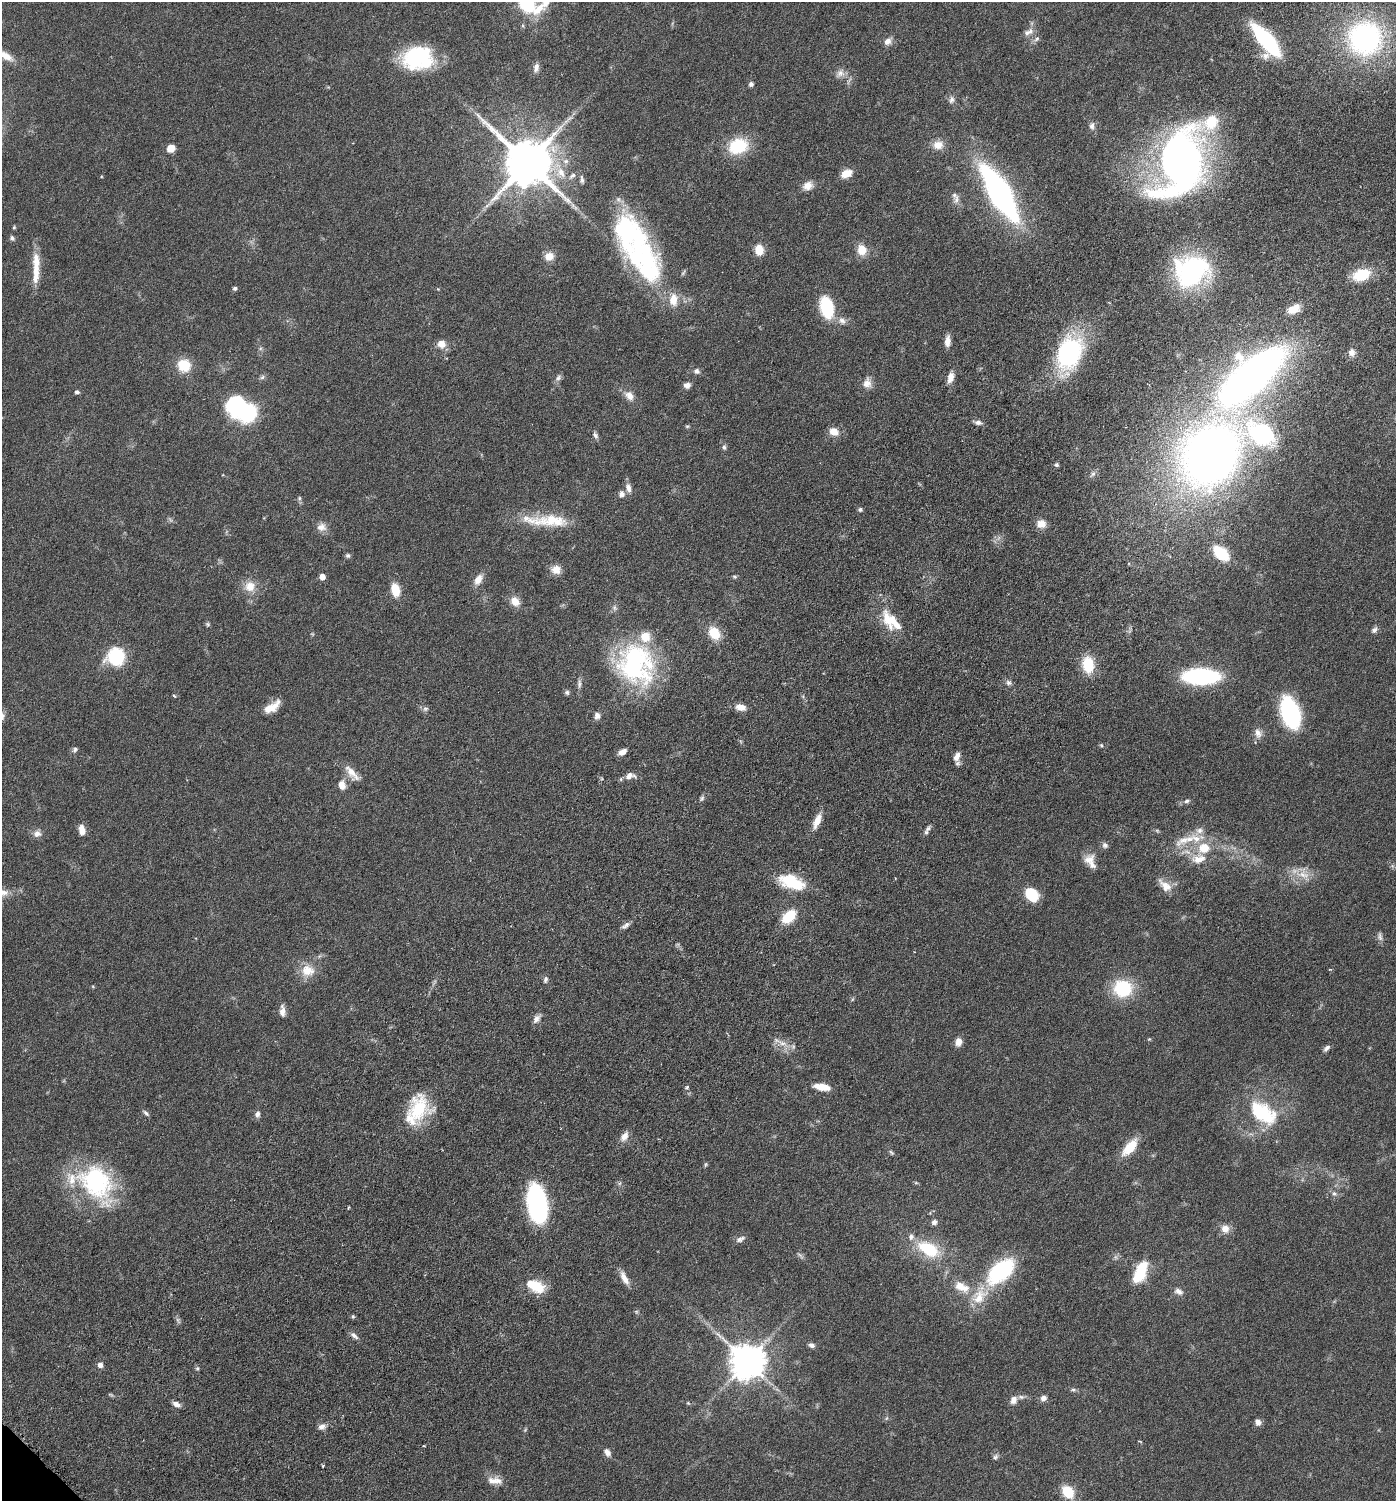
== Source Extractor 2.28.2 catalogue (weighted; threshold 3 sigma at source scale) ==
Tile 10 of 4 x 4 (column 2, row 3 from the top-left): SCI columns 1646-3039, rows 1597-3095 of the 6205 x 6192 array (HDU 1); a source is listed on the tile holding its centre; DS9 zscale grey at full resolution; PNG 1398 x 1503 px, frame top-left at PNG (2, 2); no overlay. Shown black and unused: <1% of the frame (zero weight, under 3 of 6 exposures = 6% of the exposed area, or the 3 px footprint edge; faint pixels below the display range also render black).
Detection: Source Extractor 2.28.2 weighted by HDU 2 'WHT'; one run over the whole footprint, this tile lists its part. Background 0.0912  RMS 0.0046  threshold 0.0187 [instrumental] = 3 sigma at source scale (4.09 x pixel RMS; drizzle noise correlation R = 1.36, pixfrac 0.8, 0.05/0.05 arcsec/px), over >= 5 px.
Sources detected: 199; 1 too faint to see at this stretch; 2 inside a brighter object's white glare — not listed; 20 inside a brighter listed object's ellipse — not listed separately; the other 176 listed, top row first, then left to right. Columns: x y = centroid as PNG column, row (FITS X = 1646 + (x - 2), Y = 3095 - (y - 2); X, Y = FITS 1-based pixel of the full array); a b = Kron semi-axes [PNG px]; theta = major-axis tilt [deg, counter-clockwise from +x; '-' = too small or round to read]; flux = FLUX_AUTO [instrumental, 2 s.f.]
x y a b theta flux
546 2 16 11 74 4.4
527 3 18 13 -54 22
1027 33 11 8 21 2.1
1365 38 28 28 - 90
1037 39 9 6 41 1.2
1266 40 33 12 -51 49
887 41 9 8 - 2.6
5 56 23 9 -32 5
417 58 31 23 2 37
536 68 12 7 78 2
840 74 13 10 17 2.8
751 84 6 6 - 1
951 100 10 7 77 1.5
1211 122 25 19 42 14
1092 126 10 6 84 1.6
938 145 13 10 5 4
738 146 21 16 18 18
171 148 7 6 - 5.2
527 162 14 12 -47 2400
1181 162 50 31 73 300
561 172 18 12 -58 6.6
846 173 13 8 25 4.6
582 179 12 5 -82 1.1
808 186 12 9 21 3.3
999 193 50 17 -60 130
957 199 13 8 73 2
14 227 5 4 - 0.47
12 238 7 5 -55 0.9
759 250 11 8 -82 5.9
862 250 14 11 -74 4.9
641 252 80 31 -69 76
549 256 11 10 - 3.7
36 268 41 7 89 8.9
1192 271 34 29 26 71
1361 275 19 12 19 14
235 288 4 4 - 1.1
827 307 25 14 -76 17
1294 309 15 9 29 5.1
842 321 10 8 -42 2.1
947 341 13 6 86 2.8
441 344 10 9 - 3.5
1352 352 10 9 - 2.1
1069 353 26 18 67 70
184 365 15 14 - 9.2
697 371 7 7 - 1.3
950 377 12 6 74 3.3
1249 377 67 26 43 270
558 378 9 7 47 1.3
867 383 13 11 72 3.1
687 385 8 6 2 1.9
77 392 5 5 - 0.96
629 396 13 9 -42 3.4
237 405 27 21 66 27
978 422 10 6 -15 1.4
687 426 6 4 1 0.53
834 432 9 7 -28 4.9
595 435 10 6 -57 1.2
724 447 7 6 - 1
1213 455 62 51 52 300
1057 465 6 5 - 0.78
1093 474 7 6 - 1.1
628 488 13 7 -74 2.3
622 494 8 8 - 1.7
299 498 6 5 - 0.68
860 509 5 5 - 0.83
551 521 60 14 -1 16
1041 524 11 9 4 3.8
321 527 13 11 -4 2.9
1221 553 16 9 -39 15
348 556 6 6 - 0.84
556 570 11 10 - 4
322 577 5 4 - 3.8
735 577 7 5 -1 0.64
478 579 13 8 58 3.7
250 586 14 14 - 5.6
395 590 15 9 -74 6.6
515 601 11 8 -45 4.5
888 618 23 17 -54 9.8
208 624 6 6 - 0.64
1374 630 9 6 45 1.4
714 633 14 11 -57 8.6
116 656 15 14 - 26
636 664 48 41 -69 62
1088 665 17 12 -80 13
1201 676 24 11 0 67
1008 683 8 7 - 1.3
579 684 13 5 -90 1.5
567 692 7 6 - 0.89
174 696 4 3 - 0.52
272 707 22 9 34 6
741 707 11 7 -10 3.9
425 709 8 6 15 1
1290 713 24 14 -71 53
597 716 9 8 - 1.8
1258 733 13 9 -72 2.8
1101 745 6 5 - 0.64
75 750 8 6 48 0.98
622 752 9 6 31 2.5
957 757 12 7 67 2.8
352 773 25 9 -49 4.7
630 776 14 8 10 2.9
342 785 12 9 -80 3.3
702 798 7 5 62 0.86
1187 801 9 6 14 1.3
817 821 19 8 66 4.6
82 830 11 6 -82 3.6
1157 831 6 4 -20 0.57
926 832 10 6 66 1.3
37 834 11 9 7 2.2
1196 839 22 14 1 8.6
1105 845 8 7 - 1.2
1198 859 20 12 6 6.4
1089 860 16 13 34 4.3
1303 874 20 16 -25 6.8
792 882 29 13 -22 18
1165 886 21 11 -41 4.8
3 892 17 10 -10 4.1
1032 895 12 9 -50 17
789 916 14 9 44 13
626 925 12 5 38 1.6
1380 936 13 6 -81 1.4
1330 969 5 3 - 0.36
308 971 19 16 -8 7.1
545 979 9 5 73 0.99
1123 988 22 20 -5 20
282 1011 15 6 -89 2.4
536 1019 12 7 55 2
1149 1039 5 4 - 0.43
958 1042 10 8 84 2.7
782 1043 13 6 -20 2.9
1327 1048 9 5 40 1.3
687 1087 5 4 - 0.57
822 1087 16 6 -9 6.6
417 1110 41 22 64 22
1262 1112 30 20 -28 27
146 1113 9 5 -45 1.1
257 1114 8 7 - 1.4
624 1136 14 8 57 3
1130 1147 26 11 49 8.9
891 1152 8 4 -51 0.67
706 1164 7 4 73 0.54
96 1182 48 38 -41 48
1334 1194 8 6 -47 1.2
537 1204 31 14 -80 91
348 1207 4 3 - 0.36
934 1222 7 7 - 1.3
1225 1229 11 10 - 3.3
740 1239 13 6 24 1.7
928 1249 27 14 -28 18
800 1255 12 4 -41 0.86
1001 1271 38 20 41 36
1140 1272 21 10 69 18
624 1278 18 7 -63 3.7
535 1286 22 12 -25 11
961 1287 23 12 -25 7.7
1178 1291 12 8 -25 1.9
353 1316 5 5 - 0.55
354 1336 13 5 -39 1.6
811 1345 9 6 -22 1.3
747 1361 10 10 - 980
100 1365 5 5 - 2.3
197 1368 5 5 - 0.68
1073 1390 8 4 -8 0.8
111 1395 8 3 -19 0.53
1043 1398 7 6 - 1.9
1013 1400 10 8 70 2.5
688 1403 6 4 -45 0.42
176 1404 10 5 -29 2.1
1258 1422 8 6 -51 2.1
322 1427 10 7 19 1.9
1140 1441 6 3 -9 0.39
607 1452 10 7 -55 2.1
995 1457 8 6 46 1.1
323 1466 4 3 - 0.48
492 1481 17 13 24 3.5
1068 1492 12 9 -49 11
Isophote crosses this tile's border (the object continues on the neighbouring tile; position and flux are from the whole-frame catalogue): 4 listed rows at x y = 546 2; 527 3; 5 56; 3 892